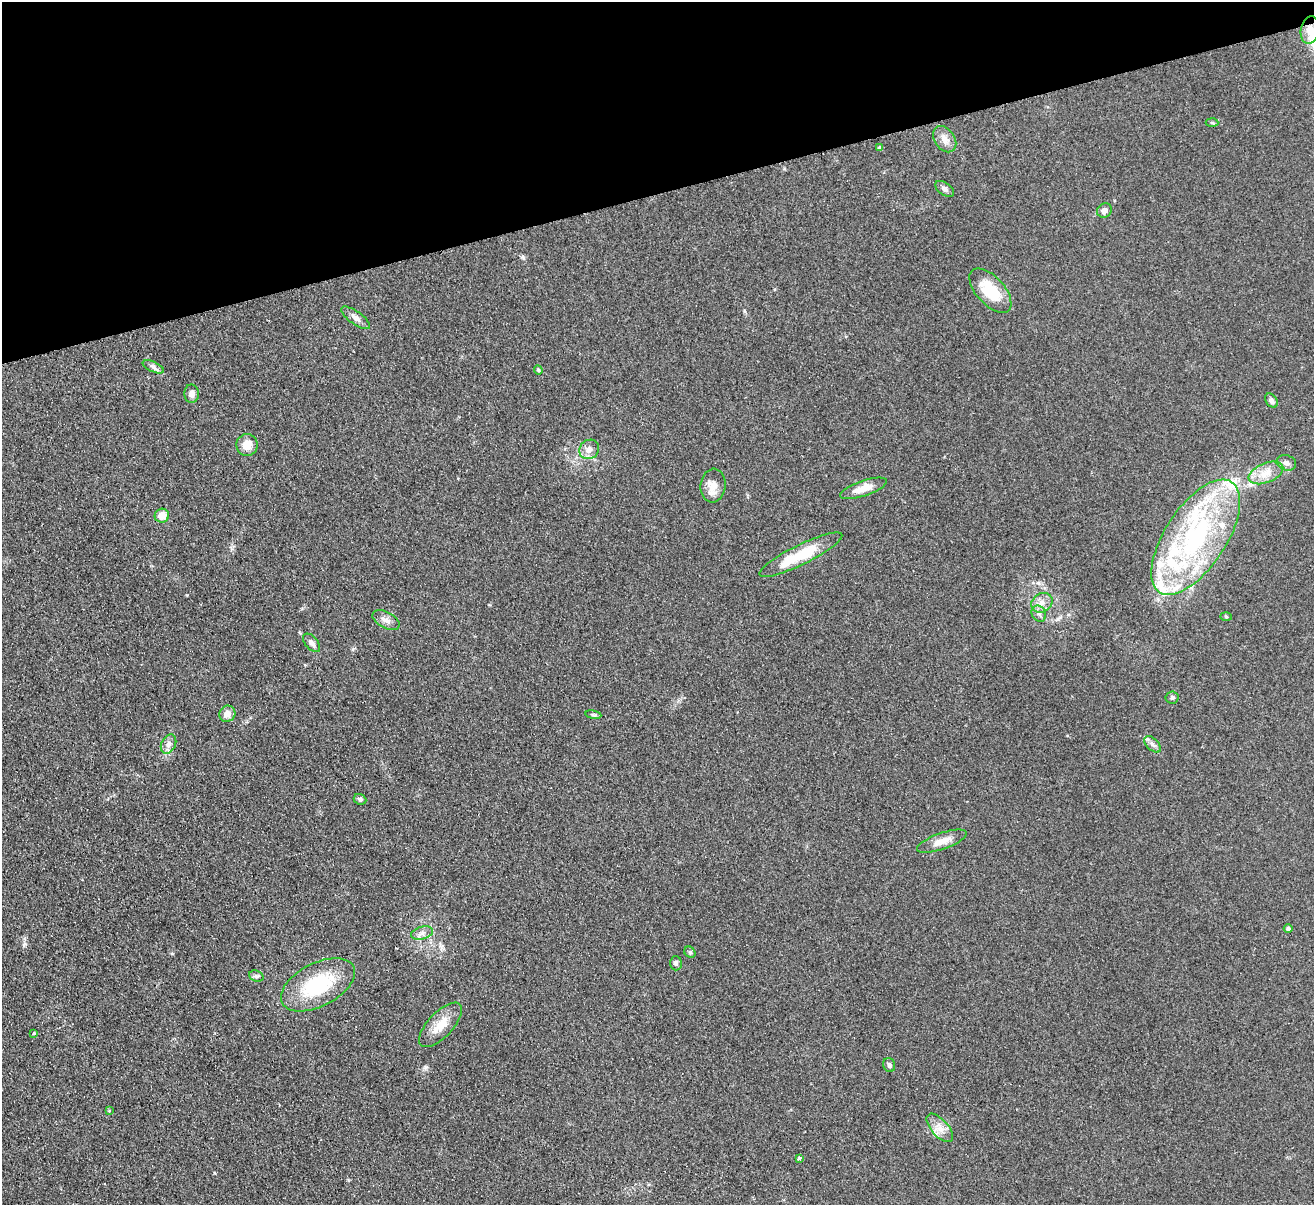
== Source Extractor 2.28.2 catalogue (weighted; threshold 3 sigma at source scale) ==
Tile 3 of 4 x 4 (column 3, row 1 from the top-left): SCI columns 2682-3993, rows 3900-5102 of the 5362 x 5269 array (HDU 1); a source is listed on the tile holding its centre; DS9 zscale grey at full resolution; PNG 1316 x 1207 px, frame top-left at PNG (2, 2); each listed source drawn as its Kron ellipse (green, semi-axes under 4 px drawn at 4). Shown black and unused: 16% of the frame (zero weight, under 2 of 3 exposures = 3% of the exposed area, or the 3 px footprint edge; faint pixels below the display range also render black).
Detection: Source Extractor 2.28.2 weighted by HDU 2 'WHT'; one run over the whole footprint, this tile lists its part. Background 0.13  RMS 0.011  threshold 0.0508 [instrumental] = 3 sigma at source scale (4.5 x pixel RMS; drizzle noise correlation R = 1.50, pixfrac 1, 0.05/0.05 arcsec/px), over >= 5 px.
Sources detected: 54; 9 inside a brighter listed object's ellipse — not listed separately; the other 45 listed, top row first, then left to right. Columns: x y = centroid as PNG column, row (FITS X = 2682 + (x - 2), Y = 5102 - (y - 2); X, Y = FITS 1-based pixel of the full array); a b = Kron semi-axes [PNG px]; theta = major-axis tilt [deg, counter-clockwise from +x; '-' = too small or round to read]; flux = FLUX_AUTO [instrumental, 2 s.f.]
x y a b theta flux
1310 30 14 9 81 12
1212 123 6 4 -3 1.6
945 139 14 10 -54 9.1
880 148 4 4 - 3.4
945 189 10 6 -36 3.7
1104 210 8 7 - 5.2
990 291 27 14 -48 40
356 318 17 6 -35 6
153 367 11 5 -24 3.9
538 370 4 3 - 1.4
192 394 9 7 -87 6.5
1271 401 8 5 -55 3.5
247 445 11 10 - 13
589 449 10 9 - 7.3
1286 463 10 7 -16 5.4
1266 473 18 9 22 14
713 486 17 12 84 12
863 488 24 7 19 15
162 516 7 7 - 13
1196 537 66 30 57 200
801 555 46 10 26 46
1042 603 11 9 34 8.1
1039 614 8 7 - 3.9
1226 617 5 3 - 1.2
386 620 15 8 -28 6.6
312 643 11 6 -49 4
1172 698 6 6 - 2.3
227 714 8 7 - 7.5
593 715 8 4 -9 1.9
169 744 10 7 63 4.9
1153 744 10 6 -44 4.2
360 799 6 5 - 2.4
942 841 26 8 19 13
1288 929 4 4 - 2.7
422 933 11 6 16 5.6
690 952 6 5 - 1.7
676 963 7 6 - 3.3
256 976 7 5 -20 2.4
318 985 40 21 27 75
440 1025 28 12 47 21
34 1033 4 2 - 1.5
889 1065 7 5 -72 3.1
109 1111 4 3 - 0.93
940 1128 17 8 -47 10
799 1158 4 3 - 4.3
Overlapping masked pixels (flux is a lower limit): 1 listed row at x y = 1310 30
Unlisted compact peaks at least as high as the median listed source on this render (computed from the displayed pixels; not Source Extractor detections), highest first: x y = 25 944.